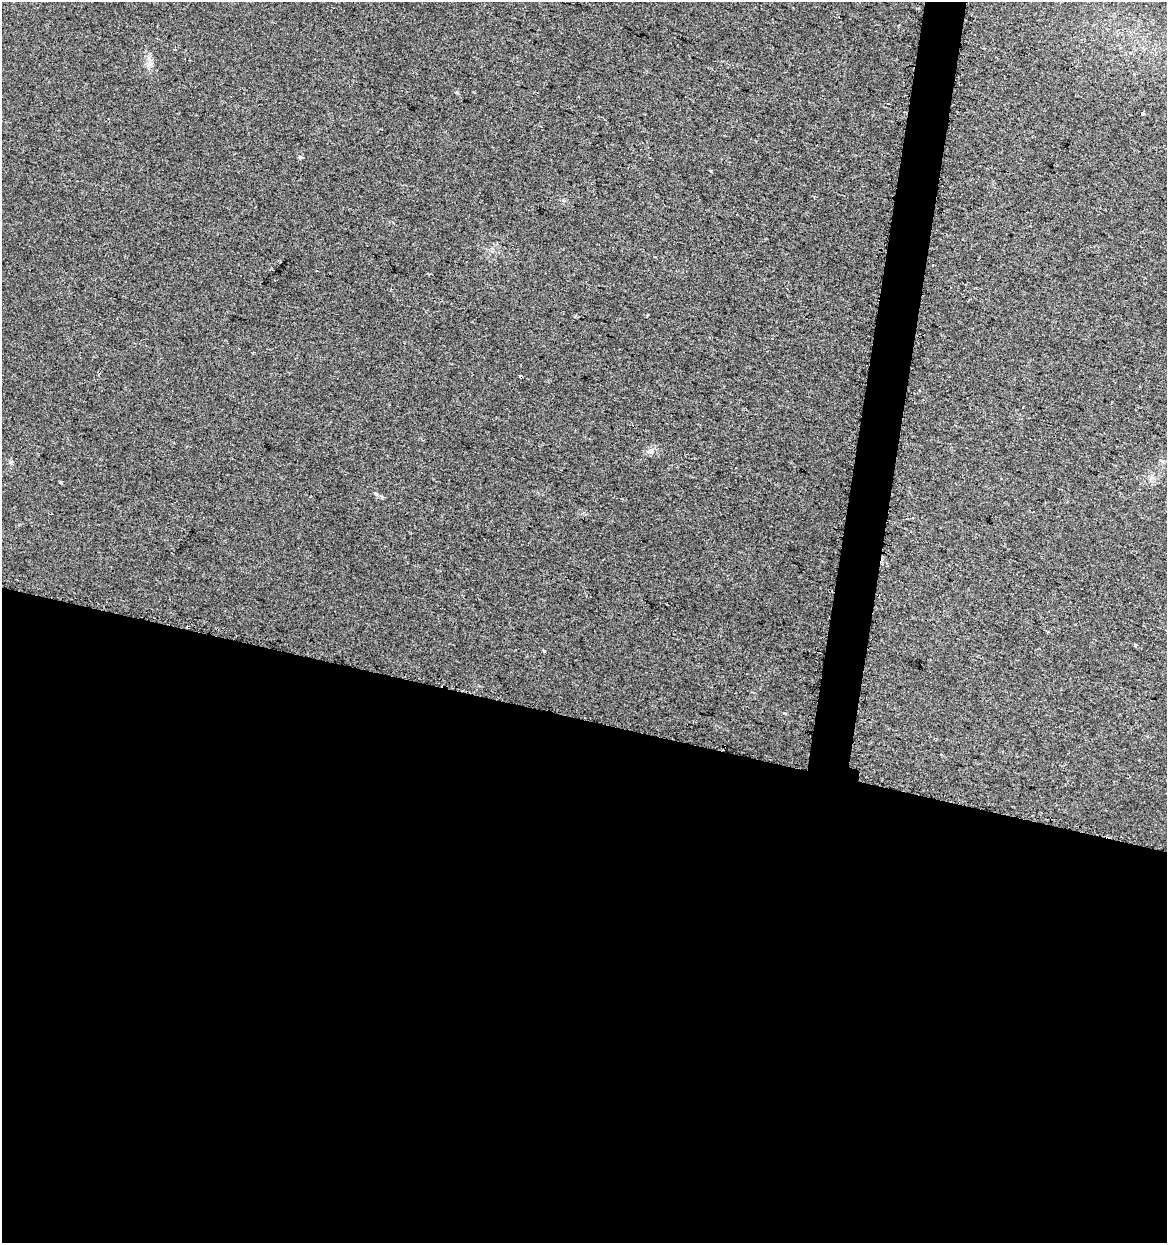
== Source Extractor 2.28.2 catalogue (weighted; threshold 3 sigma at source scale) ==
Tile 14 of 4 x 4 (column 2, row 4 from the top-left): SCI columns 1462-2626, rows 10-1250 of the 5195 x 5001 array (HDU 1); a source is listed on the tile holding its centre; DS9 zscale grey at full resolution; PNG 1169 x 1245 px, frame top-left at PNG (2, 2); no overlay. Shown black and unused: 44% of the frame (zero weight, under 2 of 3 exposures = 2% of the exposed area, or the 3 px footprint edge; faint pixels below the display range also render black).
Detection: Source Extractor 2.28.2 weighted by HDU 2 'WHT'; one run over the whole footprint, this tile lists its part. Background 0.0194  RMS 0.0063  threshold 0.0285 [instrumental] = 3 sigma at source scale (4.5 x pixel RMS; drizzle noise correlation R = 1.50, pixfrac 1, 0.0396/0.0396 arcsec/px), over >= 5 px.
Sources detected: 10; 2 cosmic-ray / hot-pixel residue — not listed; the other 8 listed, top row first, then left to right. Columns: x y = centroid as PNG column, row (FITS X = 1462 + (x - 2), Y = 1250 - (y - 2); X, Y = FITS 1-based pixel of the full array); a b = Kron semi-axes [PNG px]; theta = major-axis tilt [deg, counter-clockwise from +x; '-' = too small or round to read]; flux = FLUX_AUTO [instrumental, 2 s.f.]
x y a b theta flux
1142 113 3 3 - 1.4
300 157 5 5 - 1
521 377 3 3 - 2.3
650 452 7 4 -1 1.4
61 482 4 3 - 0.74
1135 645 4 3 - 3.1
543 651 4 3 - 1.4
784 713 5 3 - 0.58
Overlapping masked pixels (flux is a lower limit): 1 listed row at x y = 521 377